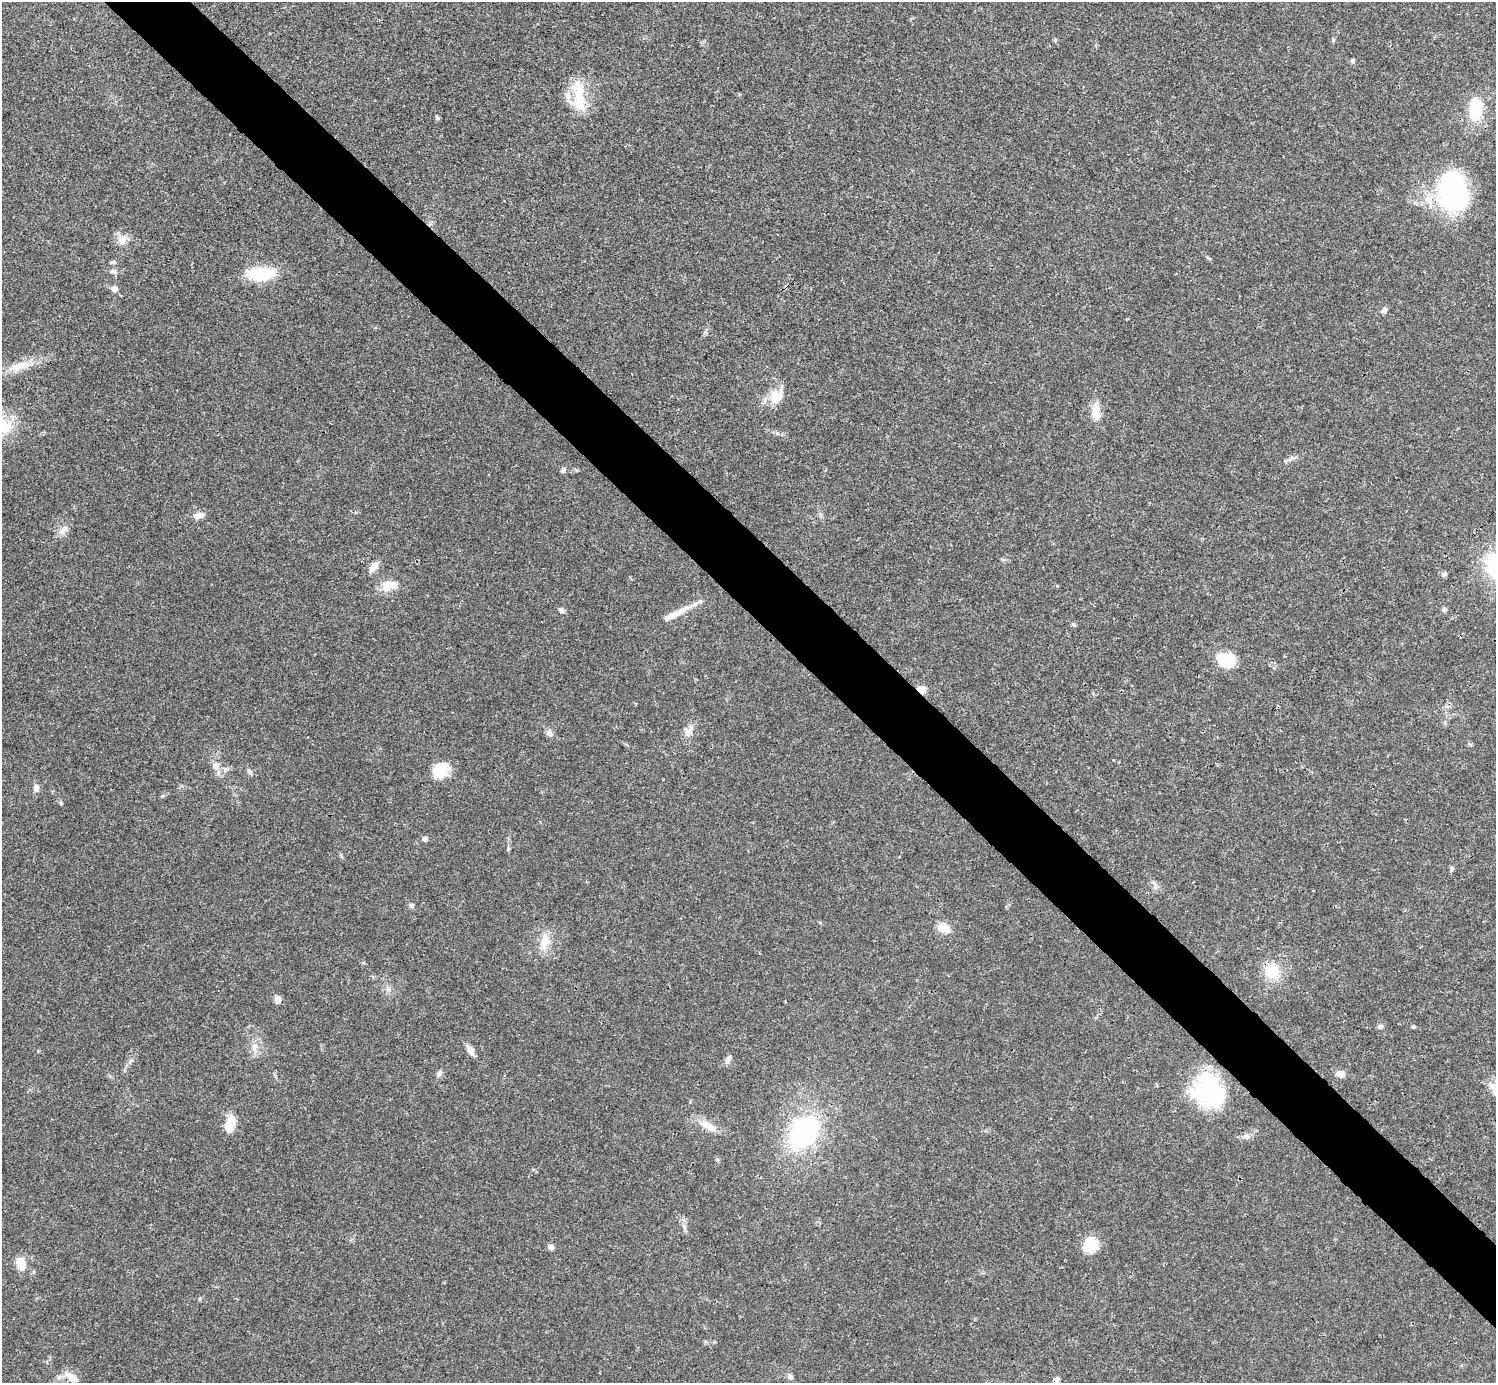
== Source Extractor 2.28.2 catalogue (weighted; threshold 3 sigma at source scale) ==
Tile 6 of 4 x 4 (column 2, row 2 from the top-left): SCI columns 1497-2990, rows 2921-4301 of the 5982 x 5981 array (HDU 1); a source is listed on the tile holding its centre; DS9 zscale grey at full resolution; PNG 1498 x 1385 px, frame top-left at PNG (2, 2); no overlay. Shown black and unused: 5% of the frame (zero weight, under 3 of 4 exposures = <1% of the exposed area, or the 3 px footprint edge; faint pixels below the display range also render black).
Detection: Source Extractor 2.28.2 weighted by HDU 2 'WHT'; one run over the whole footprint, this tile lists its part. Background 0.0208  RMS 0.0022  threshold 0.0101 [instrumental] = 3 sigma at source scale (4.5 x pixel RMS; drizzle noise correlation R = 1.50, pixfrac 1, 0.05/0.05 arcsec/px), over >= 5 px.
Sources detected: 70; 3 inside a brighter object's white glare — not listed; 4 inside a brighter listed object's ellipse — not listed separately; the other 63 listed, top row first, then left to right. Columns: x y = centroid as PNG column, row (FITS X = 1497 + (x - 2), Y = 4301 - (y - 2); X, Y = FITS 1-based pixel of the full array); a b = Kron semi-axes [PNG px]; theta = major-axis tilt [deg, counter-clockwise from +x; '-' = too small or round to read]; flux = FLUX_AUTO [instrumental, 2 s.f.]
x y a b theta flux
1333 40 6 4 88 0.31
1352 61 6 5 - 0.38
579 95 32 16 -84 7.4
1476 109 32 17 81 7.9
437 118 6 4 -55 0.38
1452 192 36 28 -79 42
123 240 17 9 56 2
1209 258 8 3 -45 0.31
113 262 8 5 19 0.42
113 271 9 6 -8 0.68
261 274 32 15 0 9.5
114 289 8 7 - 1.1
1384 310 9 7 36 0.75
20 366 34 10 18 4.6
776 396 20 17 58 4.3
1095 411 24 10 -88 3
2 426 33 23 -10 8.5
563 470 7 6 - 0.6
199 516 14 8 11 1.4
63 530 20 6 46 1.4
373 567 15 8 49 1.8
1444 574 7 6 - 0.57
389 586 23 13 19 3.5
561 610 7 6 - 0.68
1444 610 7 5 -88 0.46
676 613 43 7 27 3.5
1073 625 6 5 - 0.38
1225 659 25 16 -23 5.2
921 690 9 7 -40 2.1
688 731 18 9 59 1.9
549 734 9 7 -17 0.81
216 765 11 8 -19 1.2
440 770 20 15 61 5.3
250 772 7 4 -71 0.42
36 788 11 7 -78 1
424 839 5 5 - 0.78
1452 868 7 5 78 0.43
1154 883 12 3 -49 0.56
411 906 7 5 24 0.47
943 928 17 11 -29 2.7
545 942 25 12 75 3.6
1272 971 20 17 -80 6.1
278 1000 9 7 86 1.2
1380 1026 8 6 16 0.57
1413 1027 5 4 - 0.28
254 1047 13 8 70 1.7
470 1050 14 7 -57 1.4
728 1059 13 5 63 0.81
439 1074 10 5 73 0.65
1341 1074 9 7 -19 1.8
1492 1086 16 7 -31 1.6
1209 1091 41 32 -60 23
231 1122 21 11 84 3
708 1125 24 9 -33 3.1
804 1132 26 18 48 40
1246 1136 7 7 - 0.69
684 1227 11 5 -65 0.85
1090 1245 16 15 - 5.7
550 1247 7 6 - 0.82
21 1264 14 9 -78 3.7
790 1376 8 6 -32 0.65
71 1377 21 9 -36 2.4
1056 1380 7 6 - 0.77
Overlapping masked pixels (flux is a lower limit): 2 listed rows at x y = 921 690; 1056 1380
Isophote crosses this tile's border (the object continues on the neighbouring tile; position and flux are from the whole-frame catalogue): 3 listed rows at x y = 2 426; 1492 1086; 1056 1380
Unlisted compact peaks at least as high as the median listed source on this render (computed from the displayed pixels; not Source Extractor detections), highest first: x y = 508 849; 363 963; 200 1298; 717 1160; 1055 40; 38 1051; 61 803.